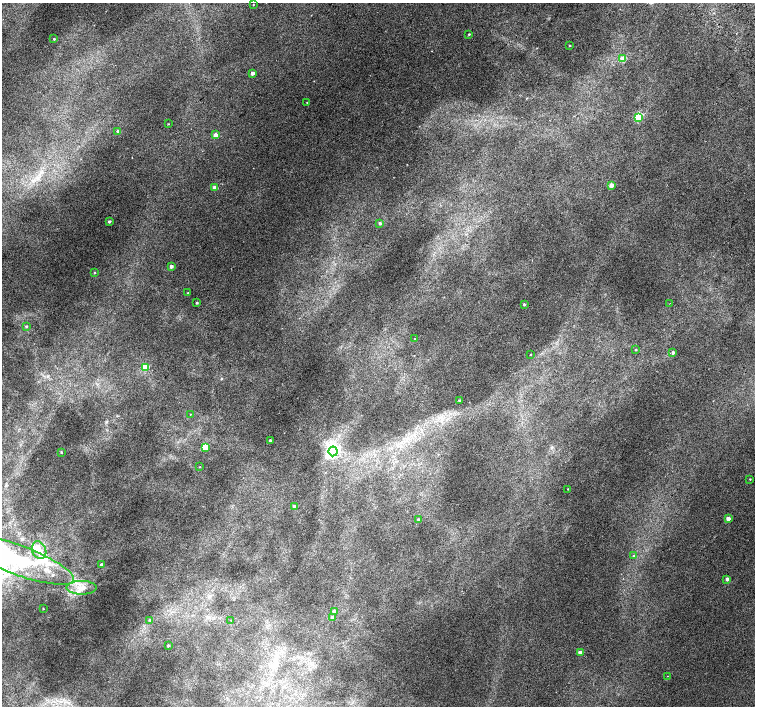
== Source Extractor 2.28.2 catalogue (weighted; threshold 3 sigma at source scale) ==
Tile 10 of 4 x 4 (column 2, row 3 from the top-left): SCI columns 1557-3062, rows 1672-3079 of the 6118 x 6093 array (HDU 1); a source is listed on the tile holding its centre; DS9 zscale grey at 2 x 2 block average (1 PNG px = mean of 2 x 2 image px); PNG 757 x 708 px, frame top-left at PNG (2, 3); each listed source drawn as its Kron ellipse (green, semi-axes under 4 px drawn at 4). Shown black and unused: <1% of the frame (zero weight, under 2 of 3 exposures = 3% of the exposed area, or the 3 px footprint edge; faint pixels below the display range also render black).
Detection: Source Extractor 2.28.2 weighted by HDU 2 'WHT'; one run over the whole footprint, this tile lists its part. Background 0.00991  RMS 0.0058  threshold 0.0261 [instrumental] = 3 sigma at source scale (4.5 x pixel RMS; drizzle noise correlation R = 1.50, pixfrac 1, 0.0396/0.0396 arcsec/px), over >= 5 px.
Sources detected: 57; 1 inside a brighter object's white glare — neither listed nor drawn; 3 inside a brighter listed object's ellipse — not listed separately; the other 53 listed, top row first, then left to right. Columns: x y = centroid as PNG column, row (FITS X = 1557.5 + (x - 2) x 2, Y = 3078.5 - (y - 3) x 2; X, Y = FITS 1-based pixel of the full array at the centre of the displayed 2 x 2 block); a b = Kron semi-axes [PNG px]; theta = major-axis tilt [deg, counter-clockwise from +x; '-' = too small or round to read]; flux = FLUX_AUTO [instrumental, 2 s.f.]
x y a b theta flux
253 5 2 2 - 0.71
469 34 2 2 - 1.3
54 39 2 2 - 1.2
569 46 3 2 - 0.73
623 59 3 3 - 25
252 73 2 2 - 7.6
307 102 2 2 - 0.52
638 117 3 3 - 86
168 124 2 2 - 1.1
118 131 2 2 - 3.2
215 135 3 2 - 11
611 185 2 2 - 13
214 188 2 2 - 11
109 221 2 2 - 3
380 223 2 2 - 2.7
171 266 2 2 - 6.7
94 273 3 2 - 0.98
188 293 2 2 - 0.56
197 303 2 2 - 2.1
670 303 2 2 - 0.6
524 304 2 2 - 2
26 326 3 3 - 1.7
414 339 2 2 - 1.6
636 350 2 2 - 0.89
673 353 2 2 - 3.3
530 354 2 2 - 0.69
145 367 3 3 - 45
459 401 2 2 - 1.6
190 414 2 2 - 0.57
270 440 2 2 - 2.2
205 447 3 3 - 42
333 451 5 4 - 220
61 452 2 2 - 1.3
200 467 2 2 - 0.61
750 479 2 2 - 0.82
568 489 3 2 - 0.59
294 506 2 2 - 7.4
728 518 2 2 - 12
418 519 3 3 - 1.6
39 550 9 7 -67 10
633 556 3 3 - 1
18 560 59 14 -20 98
101 565 2 2 - 3.7
727 579 2 2 - 7.3
82 588 15 7 0 14
43 608 2 2 - 0.79
334 611 3 3 - 5.6
333 617 3 2 - 8.4
149 620 3 3 - 1.4
231 620 2 2 - 0.5
168 645 2 2 - 2.5
580 652 2 2 - 14
668 676 2 2 - 1.3
Isophote crosses this tile's border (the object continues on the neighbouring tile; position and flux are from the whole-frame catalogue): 1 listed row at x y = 18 560
Diffuse or blended objects may show on this block-average render without a row.